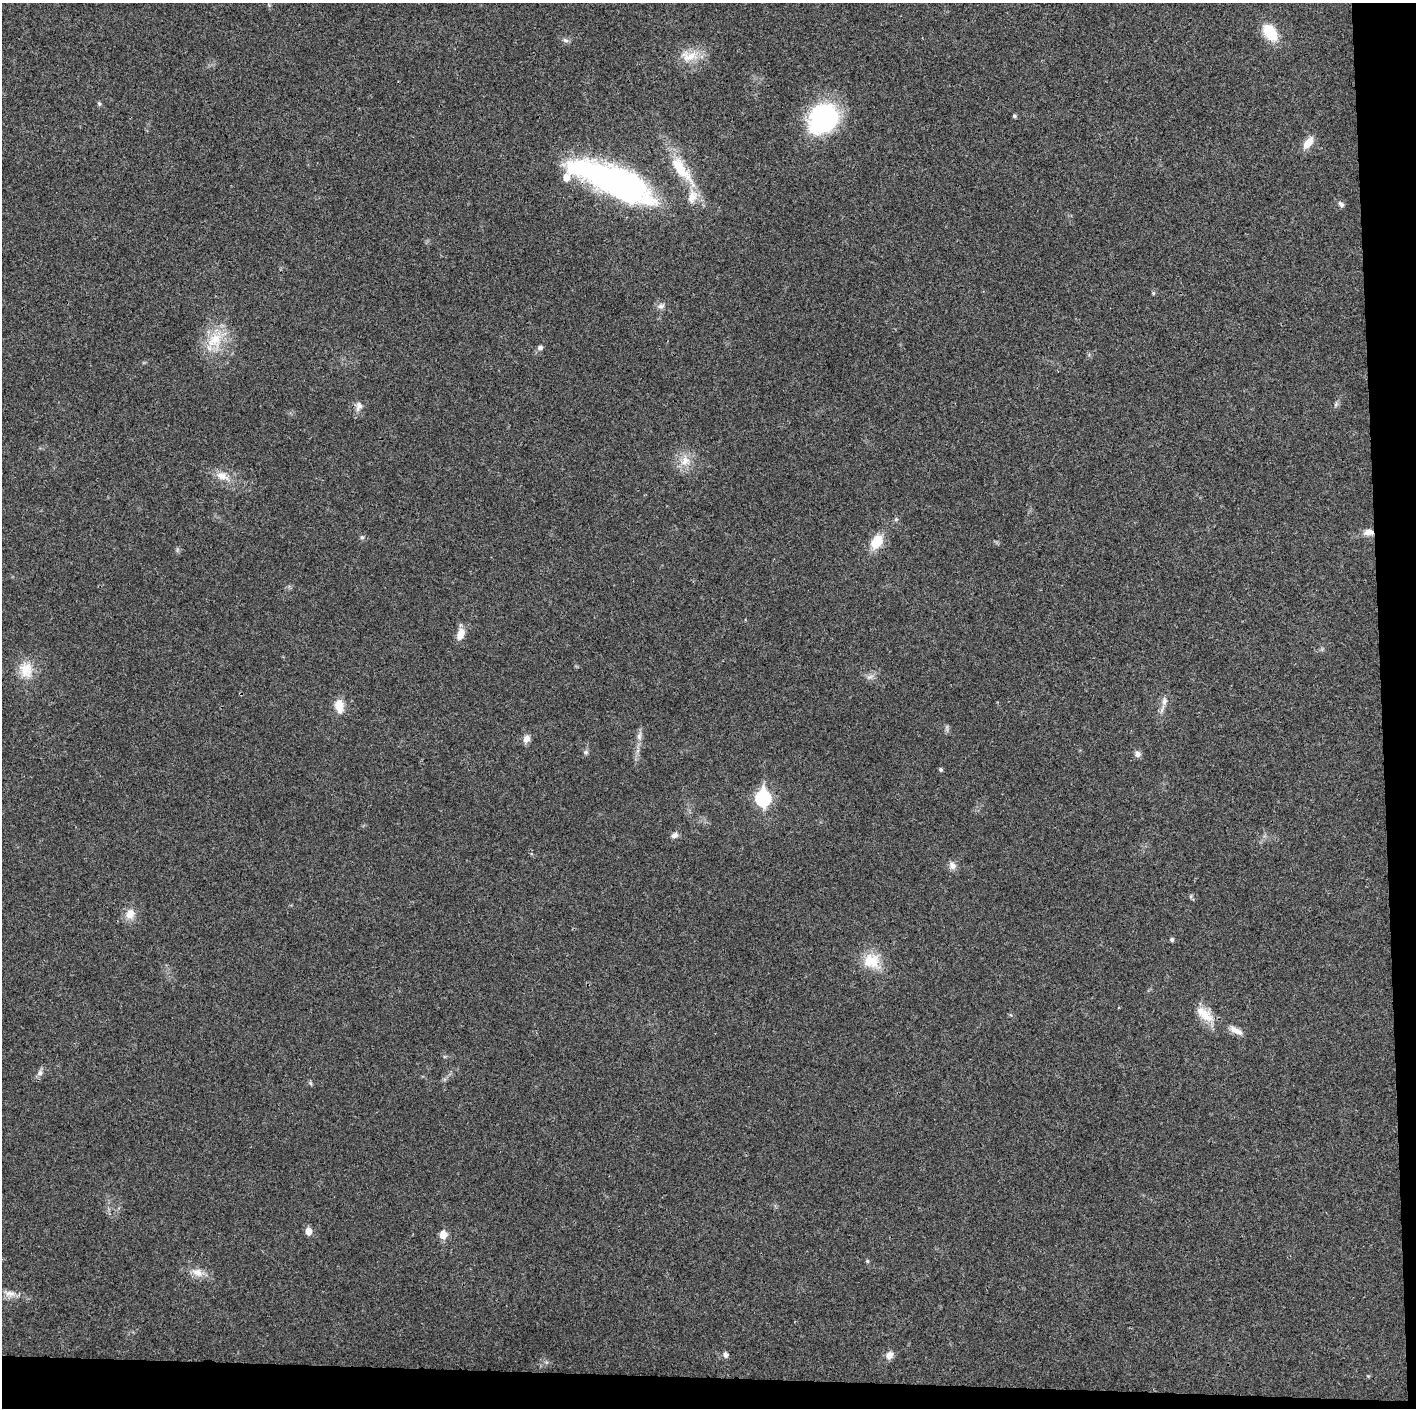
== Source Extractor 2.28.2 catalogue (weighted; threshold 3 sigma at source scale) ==
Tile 9 of 3 x 3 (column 3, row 3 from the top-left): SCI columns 2829-4242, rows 7-1412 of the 4243 x 4226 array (HDU 1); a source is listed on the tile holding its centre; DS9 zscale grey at full resolution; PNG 1418 x 1410 px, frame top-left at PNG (2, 3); no overlay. Shown black and unused: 5% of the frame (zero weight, under 3 of 4 exposures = <1% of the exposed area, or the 3 px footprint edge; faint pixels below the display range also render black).
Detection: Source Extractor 2.28.2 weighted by HDU 2 'WHT'; one run over the whole footprint, this tile lists its part. Background 0.0191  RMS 0.0039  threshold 0.0175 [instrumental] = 3 sigma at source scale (4.5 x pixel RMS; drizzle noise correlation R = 1.50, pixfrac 1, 0.05/0.05 arcsec/px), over >= 5 px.
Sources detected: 48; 2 inside a brighter listed object's ellipse — not listed separately; the other 46 listed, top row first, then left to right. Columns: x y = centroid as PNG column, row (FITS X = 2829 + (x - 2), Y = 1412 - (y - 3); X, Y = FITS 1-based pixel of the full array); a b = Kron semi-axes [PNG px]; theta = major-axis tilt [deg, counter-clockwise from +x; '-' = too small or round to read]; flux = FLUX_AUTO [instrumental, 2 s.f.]
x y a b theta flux
1270 32 20 12 -56 11
566 40 8 5 -20 0.91
689 56 26 15 1 7.7
99 104 6 5 - 0.6
1014 116 4 4 - 0.65
823 118 32 27 50 52
1308 143 18 9 52 3.9
681 169 50 14 -52 16
614 182 85 24 -23 140
1341 204 10 6 -41 1.1
1153 293 5 4 - 0.47
661 306 9 7 12 1.6
215 340 24 19 45 12
540 348 7 6 - 1.1
359 406 12 8 74 2.3
685 461 16 13 55 5.2
222 476 20 10 -22 4.6
1368 532 12 8 3 2.8
362 537 6 5 - 0.79
877 541 20 13 57 7.4
461 634 15 8 74 3.7
26 670 24 18 -81 7.9
870 677 9 4 22 1.2
1164 701 11 7 87 1.9
339 706 16 10 -82 5.2
639 736 9 6 -76 1.4
526 739 9 7 61 2.4
586 752 7 5 0 0.83
1137 754 9 8 - 1.3
941 769 4 4 - 0.73
763 798 8 7 - 66
674 835 9 7 22 1.5
952 865 11 9 -59 2.1
130 914 14 12 77 4
1172 939 5 5 - 0.83
871 961 24 20 -18 9.7
1205 1015 22 14 -42 7.1
1236 1030 20 7 -27 2.9
40 1073 8 7 - 1.3
308 1231 5 5 - 4.9
443 1235 6 5 - 6.7
867 1261 5 5 - 0.44
197 1272 15 10 -17 3.7
10 1293 15 8 -2 2.8
726 1355 6 6 - 1.3
889 1355 10 8 48 2.5
Overlapping masked pixels (flux is a lower limit): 2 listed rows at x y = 614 182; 1368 532